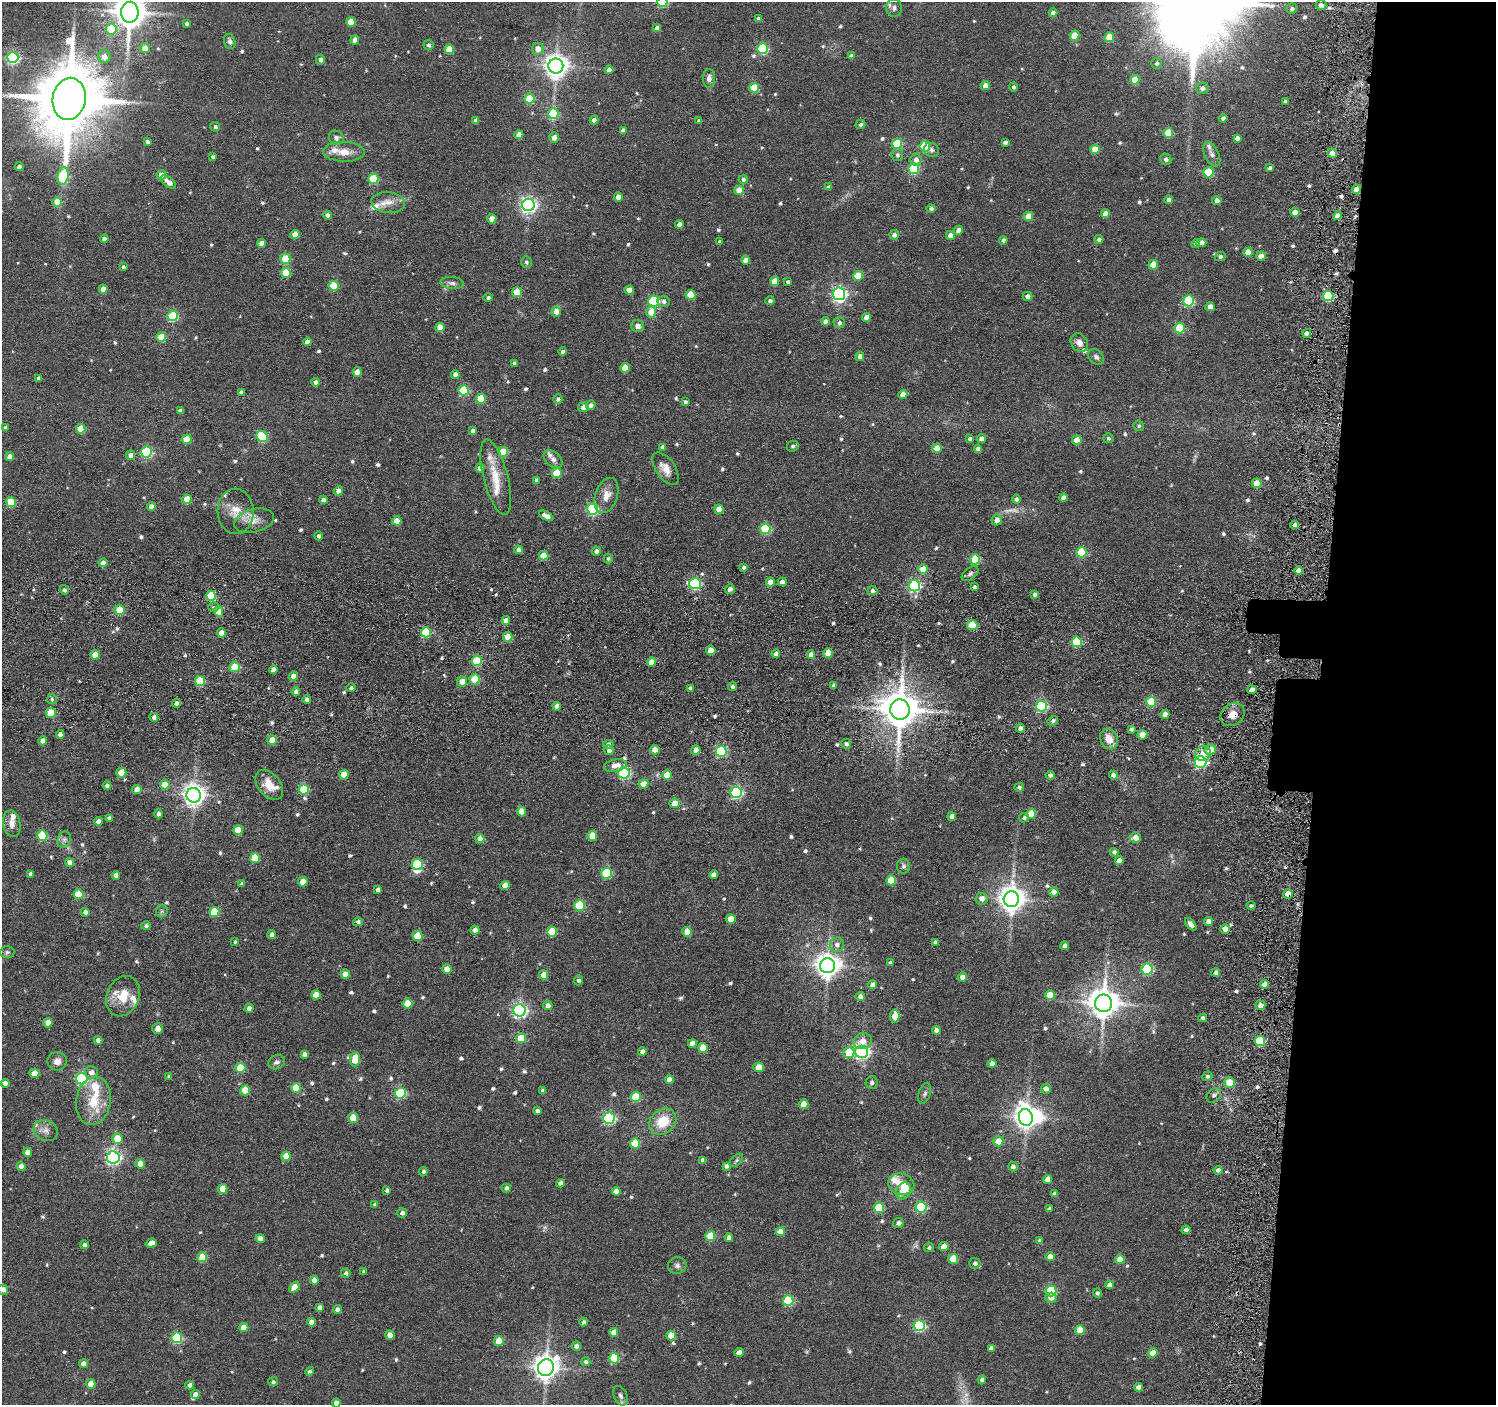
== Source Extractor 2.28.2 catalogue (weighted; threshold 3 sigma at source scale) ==
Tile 6 of 3 x 3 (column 3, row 2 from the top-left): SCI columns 3050-4543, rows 1568-2970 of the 4603 x 4632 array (HDU 1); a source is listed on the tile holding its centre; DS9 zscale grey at full resolution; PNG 1498 x 1407 px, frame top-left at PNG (2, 2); each listed source drawn as its Kron ellipse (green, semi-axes under 4 px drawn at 4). Shown black and unused: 12% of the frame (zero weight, under 3 of 6 exposures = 5% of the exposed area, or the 3 px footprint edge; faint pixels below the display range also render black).
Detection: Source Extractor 2.28.2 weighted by HDU 2 'WHT'; one run over the whole footprint, this tile lists its part. Background 0.0636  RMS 0.0085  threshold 0.0349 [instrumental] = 3 sigma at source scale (4.09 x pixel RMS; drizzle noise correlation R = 1.36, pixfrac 0.8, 0.05/0.05 arcsec/px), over >= 5 px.
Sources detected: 690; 2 too faint to see at this stretch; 2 inside a brighter object's white glare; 4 cosmic-ray / hot-pixel residue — neither listed nor drawn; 14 inside a brighter listed object's ellipse — not listed separately; of the other 668, all 500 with FLUX_AUTO >= 1.65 (the completeness limit of this list) listed and drawn (168 fainter detections not listed), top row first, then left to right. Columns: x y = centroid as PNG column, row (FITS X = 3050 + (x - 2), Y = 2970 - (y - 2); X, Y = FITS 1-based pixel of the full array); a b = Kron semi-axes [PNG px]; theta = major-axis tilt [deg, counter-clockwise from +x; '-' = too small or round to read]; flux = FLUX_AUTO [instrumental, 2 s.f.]
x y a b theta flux
662 2 5 5 - 46
1321 5 5 5 - 4.6
894 8 9 8 - 3.4
1292 9 6 5 - 2.1
130 12 10 8 88 1500
1053 13 4 4 - 4.2
758 19 4 4 - 3.1
351 22 5 4 - 17
186 23 3 3 - 1.8
657 28 4 4 - 4.9
111 29 5 5 - 28
1075 36 5 5 - 18
1109 37 5 5 - 18
355 40 4 4 - 6.9
230 42 7 5 -74 2.6
428 45 5 5 - 2.4
145 48 5 5 - 7.5
449 49 5 5 - 19
538 49 6 6 - 7.6
763 49 5 5 - 60
851 56 4 4 - 3.5
13 57 5 5 - 130
104 57 6 6 - 6.4
320 60 5 4 - 3.3
1157 63 5 5 - 2
556 66 7 7 - 690
609 70 4 4 - 4.4
709 78 9 6 89 4.1
1135 80 5 4 - 15
985 86 4 4 - 7.7
1013 87 4 4 - 1.7
754 88 5 5 - 23
1202 88 6 5 - 3.3
69 99 21 16 80 8500
530 99 5 5 - 31
1285 101 4 4 - 1.7
553 114 5 5 - 46
1223 118 4 4 - 2.7
476 120 4 4 - 4.3
594 120 4 4 - 4.4
699 121 4 4 - 1.7
861 124 5 4 - 2.1
215 127 5 4 - 1.9
623 130 4 4 - 3.1
1168 133 5 5 - 22
519 135 4 4 - 6.7
554 137 5 5 - 4.9
336 138 7 7 - 2.7
1237 138 4 4 - 3.8
147 142 4 3 - 2.5
1005 142 4 4 - 2.6
897 144 5 5 - 43
925 146 5 5 - 39
1095 149 5 5 - 14
931 150 8 6 -37 2.7
344 152 21 10 -2 11
1332 153 5 4 - 5.6
1212 154 13 7 -64 3.7
897 155 6 6 - 2.3
213 157 4 4 - 1.7
1166 159 6 5 - 2.6
916 160 6 5 - 4
19 167 4 4 - 3.5
1270 168 4 3 - 2
914 169 5 5 - 63
1208 172 5 5 - 33
161 175 5 4 - 7.3
63 176 9 5 81 59
373 179 5 5 - 44
743 179 4 4 - 2.3
169 182 9 4 -41 6.7
828 187 4 4 - 2.2
1356 189 5 4 - 7
739 190 5 4 - 14
618 197 4 4 - 5.9
1169 200 4 4 - 3.5
1217 200 4 4 - 4.8
57 202 5 4 - 15
388 202 17 10 -5 8.3
528 205 6 6 - 270
931 208 4 4 - 2.2
1295 212 4 4 - 8
1105 214 4 4 - 8
327 215 4 4 - 3.2
1028 216 5 4 - 15
1338 216 4 4 - 8
492 219 4 4 - 10
679 224 4 4 - 5
958 230 4 4 - 4.4
295 234 4 4 - 10
894 235 5 4 - 3.9
950 235 4 4 - 6
104 239 4 4 - 3
1099 239 4 4 - 2.4
1003 240 4 4 - 2.9
720 241 4 4 - 2.3
261 243 4 4 - 7
1196 243 4 4 - 2.5
1201 243 5 4 - 5.3
1248 252 5 4 - 12
1220 256 5 4 - 2.1
1261 256 5 4 - 8.4
285 259 5 5 - 27
746 260 4 4 - 7
526 262 6 5 - 1.8
1153 265 5 4 - 15
123 267 4 4 - 1.7
286 273 5 5 - 27
858 276 5 5 - 22
775 281 4 4 - 12
788 282 4 4 - 1.8
452 283 12 6 -5 2.9
333 286 5 5 - 32
103 289 4 4 - 8.8
629 290 4 4 - 8.3
517 292 5 5 - 23
839 294 6 6 - 210
690 295 5 5 - 27
1027 296 5 4 - 3.6
1328 296 5 5 - 50
488 298 4 4 - 2.1
654 301 5 5 - 79
664 301 6 5 - 2.8
770 301 4 4 - 2.2
1189 301 5 5 - 61
1210 307 4 4 - 6.6
556 312 5 5 - 6.2
651 312 5 5 - 13
173 316 5 5 - 57
866 317 4 4 - 4.6
825 321 4 4 - 2.8
839 323 6 5 - 2.5
638 326 6 6 - 3.8
440 327 4 4 - 12
1180 328 5 5 - 39
1307 333 4 4 - 5.1
161 337 5 5 - 24
307 342 4 4 - 5.1
1079 343 10 8 -58 4.9
563 351 4 4 - 2.9
860 356 4 4 - 4.7
1096 357 9 6 -43 2.7
514 363 4 3 - 2.1
625 368 5 4 - 11
357 372 4 4 - 8.7
455 374 4 4 - 3.7
38 378 4 3 - 2.7
316 382 4 4 - 4
464 390 5 5 - 48
241 392 4 3 - 2.4
903 394 4 4 - 6.6
481 399 5 5 - 24
558 399 5 4 - 2
685 402 4 3 - 1.9
591 405 5 4 - 3.1
583 407 5 5 - 4.1
180 411 4 4 - 3.2
1139 426 5 5 - 1.7
5 428 4 4 - 1.8
81 429 5 4 - 20
473 431 4 4 - 3.7
262 437 6 5 - 55
1108 438 5 5 - 1.9
187 439 5 5 - 22
970 439 4 4 - 2.1
982 439 4 4 - 6.5
1077 440 5 4 - 12
793 446 6 5 - 1.8
662 447 4 4 - 2.5
937 448 5 4 - 11
978 449 4 4 - 3.7
146 452 5 5 - 81
503 452 5 5 - 24
131 455 5 4 - 6.3
10 457 4 4 - 5.3
553 459 11 7 -39 3.8
480 468 4 4 - 4.2
666 469 19 9 -56 8.1
557 473 5 5 - 27
496 477 39 12 -75 19
536 480 4 4 - 2.9
1257 483 5 4 - 16
338 491 4 4 - 6.3
606 495 18 11 71 8.7
1063 498 4 4 - 4.8
187 499 5 4 - 20
1016 499 4 4 - 2
323 500 4 4 - 3.7
11 502 5 4 - 28
151 506 4 4 - 5.5
593 509 5 5 - 86
719 509 4 4 - 12
236 511 22 18 -87 16
546 516 8 4 -28 6
997 520 5 5 - 4.5
254 521 20 11 14 10
397 521 4 4 - 12
1295 525 4 4 - 5.6
765 529 5 5 - 46
319 536 4 4 - 2.5
518 550 4 4 - 4
596 551 4 4 - 3.3
1081 552 5 5 - 45
544 556 5 4 - 18
608 559 5 4 - 1.7
975 559 5 5 - 36
103 563 4 4 - 6.8
743 567 4 4 - 1.8
923 569 4 4 - 14
1299 571 4 4 - 9.7
970 574 9 6 38 2.3
770 582 4 4 - 9.6
782 582 4 4 - 4.6
695 584 6 5 - 87
914 586 6 5 - 120
974 587 4 4 - 1.8
730 589 5 4 - 3.9
64 590 5 4 - 2.5
873 591 5 4 - 2.3
1035 594 4 4 - 2.4
211 596 5 5 - 41
214 607 5 5 - 1.7
120 610 5 5 - 24
219 612 5 4 - 12
506 621 4 4 - 6.6
972 625 5 5 - 24
426 632 5 5 - 39
222 633 4 4 - 10
508 637 4 4 - 16
1077 642 5 5 - 46
711 650 5 4 - 15
828 653 5 5 - 15
776 654 4 4 - 4.3
95 655 4 4 - 14
811 655 4 4 - 5.9
477 661 5 5 - 48
652 662 4 4 - 9.9
235 667 5 5 - 31
273 670 4 4 - 4.8
293 676 4 4 - 9.3
475 679 5 5 - 33
200 681 5 5 - 44
462 682 5 5 - 8.5
834 685 4 4 - 3.2
732 687 4 4 - 2
351 688 4 4 - 2.1
690 688 4 4 - 2.5
1252 690 4 3 - 3.7
296 692 4 4 - 5.5
52 699 5 5 - 1.7
307 699 4 4 - 3.6
1151 702 5 5 - 36
177 703 4 4 - 4
557 706 4 4 - 5.4
1041 706 5 5 - 93
900 710 10 9 - 2300
51 713 5 5 - 28
1165 714 4 4 - 5.8
1232 715 13 10 37 8.5
154 717 4 4 - 3.8
1053 721 5 4 - 2.5
1020 728 4 4 - 4.4
1131 729 4 3 - 1.9
60 735 4 4 - 4.6
1142 735 5 4 - 16
1109 739 10 8 -63 9.9
272 740 5 4 - 14
43 741 4 4 - 4.6
846 744 5 4 - 2.9
608 745 5 4 - 2.9
609 750 5 5 - 3.2
655 750 5 4 - 7.3
696 750 5 4 - 5.6
1210 750 6 5 - 11
721 751 5 5 - 79
1203 753 8 7 - 7.9
1200 762 6 5 - 130
615 765 11 6 11 7.9
121 773 5 5 - 16
624 773 6 5 - 97
344 775 5 4 - 14
667 775 5 5 - 16
1050 775 4 4 - 2.8
1113 775 4 4 - 4.6
643 784 5 4 - 11
165 785 5 5 - 12
269 785 17 11 -49 12
107 786 4 4 - 3.2
1019 787 4 4 - 2
137 789 5 4 - 7.4
304 789 5 5 - 44
736 792 5 5 - 110
194 795 7 7 - 580
674 803 5 5 - 9.4
521 812 5 4 - 12
158 814 4 4 - 3.7
1031 814 5 5 - 17
952 817 4 4 - 6
109 818 4 4 - 2.7
1024 818 5 4 - 1.8
98 821 4 4 - 5.4
12 824 13 8 -80 5.3
238 830 5 5 - 21
42 836 5 5 - 51
592 836 5 5 - 17
1135 838 5 5 - 5.9
480 839 4 4 - 5
64 840 8 6 76 2.8
1114 852 4 4 - 2.3
255 858 5 5 - 25
1119 861 4 4 - 5
70 863 4 4 - 8.1
417 865 5 5 - 53
903 866 7 6 - 2
606 873 5 5 - 58
30 874 4 4 - 2.8
116 875 4 4 - 5.7
714 875 4 4 - 5.1
891 880 5 5 - 23
303 882 5 4 - 11
242 884 4 4 - 2.4
505 886 4 4 - 9
378 890 4 4 - 3.4
1054 892 4 4 - 4.6
79 894 5 5 - 29
1288 894 5 4 - 10
982 899 6 6 - 5.4
1011 899 8 8 - 920
579 906 5 5 - 50
1251 906 4 4 - 1.7
162 911 6 6 - 1.7
85 912 4 4 - 3.5
214 912 5 5 - 32
731 919 5 5 - 14
358 922 5 4 - 2.3
1209 922 4 4 - 6.3
1191 924 7 4 -48 3.3
146 926 5 4 - 2.3
1225 929 5 4 - 8
475 930 4 4 - 6.8
552 932 5 5 - 25
687 932 5 4 - 13
272 935 4 4 - 3.6
418 936 5 5 - 23
235 942 3 3 - 1.7
935 942 4 4 - 2.8
837 945 7 7 - 4
1065 946 4 4 - 4
7 952 7 6 - 1.8
890 963 4 3 - 1.9
827 966 7 7 - 750
447 969 5 4 - 11
1147 969 5 5 - 78
1216 973 4 4 - 3.3
345 974 4 4 - 8
544 975 5 4 - 12
963 977 4 4 - 6.5
578 980 5 4 - 2.1
1265 984 4 4 - 6.1
873 985 4 4 - 4.9
316 995 4 4 - 13
1050 995 5 4 - 15
123 996 21 16 65 17
860 996 4 4 - 4.3
1103 1003 8 8 - 1300
407 1004 5 5 - 18
548 1005 5 4 - 4.2
1260 1005 5 4 - 5.8
249 1008 4 4 - 4.5
519 1010 6 6 - 190
895 1016 6 4 84 17
1203 1018 4 4 - 2.4
48 1023 5 4 - 10
158 1028 5 5 - 5.2
936 1030 4 4 - 5
521 1038 5 5 - 26
98 1040 4 4 - 4.1
863 1041 9 8 - 7.6
1260 1041 5 5 - 42
692 1043 4 4 - 8
703 1048 5 5 - 17
642 1052 4 4 - 5.2
862 1052 6 6 - 230
849 1053 5 5 - 24
304 1054 4 4 - 3.3
355 1059 7 5 84 18
57 1061 9 9 - 4.6
277 1062 9 7 23 2.6
992 1064 4 4 - 5.8
758 1067 5 4 - 13
240 1068 5 5 - 27
91 1072 6 6 - 4.5
34 1073 5 4 - 15
169 1076 4 4 - 1.7
1207 1076 5 4 - 2.1
82 1079 5 5 - 98
669 1079 4 4 - 7.1
5 1083 4 4 - 6
872 1083 6 6 - 2.1
1229 1083 5 5 - 14
296 1088 5 5 - 24
1046 1089 5 5 - 5
245 1090 5 5 - 19
543 1091 4 4 - 3
400 1093 5 5 - 74
925 1093 11 6 71 2.5
1214 1095 8 6 45 2.3
636 1097 5 5 - 30
93 1101 24 17 80 23
804 1104 5 4 - 12
537 1111 4 4 - 2.8
1026 1117 8 7 - 710
353 1118 5 5 - 18
609 1118 6 5 - 110
663 1122 15 12 40 21
46 1130 12 10 -26 5.3
117 1139 5 5 - 13
998 1141 5 5 - 12
635 1143 5 5 - 25
28 1152 4 4 - 7
286 1156 5 4 - 13
113 1157 6 6 - 230
703 1160 4 4 - 4.7
736 1160 8 5 44 1.7
140 1164 5 4 - 12
21 1166 4 4 - 4.6
726 1166 4 4 - 2.5
1013 1166 5 4 - 2.9
1218 1170 4 4 - 3.7
423 1172 5 4 - 2.5
1048 1179 4 4 - 8.3
560 1183 4 4 - 3.5
901 1184 13 10 -14 8.2
506 1188 4 4 - 3.9
223 1189 5 4 - 15
387 1190 4 4 - 2
616 1191 4 4 - 5
904 1191 9 6 60 14
1054 1194 4 4 - 2.8
375 1205 4 3 - 1.8
921 1207 5 5 - 78
879 1208 5 5 - 45
1049 1209 4 4 - 2.3
402 1213 5 4 - 2.8
898 1223 5 5 - 3.1
1186 1230 4 4 - 3.3
780 1232 4 4 - 10
710 1236 5 5 - 22
729 1237 4 4 - 4.5
260 1239 4 4 - 6.7
1040 1240 4 4 - 1.8
151 1243 6 4 17 4.9
84 1245 4 4 - 3.6
944 1247 5 4 - 9.9
929 1248 5 4 - 1.8
202 1257 5 5 - 24
1050 1257 4 4 - 7.5
953 1259 5 5 - 21
1120 1259 5 4 - 10
975 1263 5 5 - 3
677 1265 9 8 - 3.1
364 1271 4 4 - 1.7
346 1273 4 4 - 2.6
314 1280 4 4 - 6.9
1109 1285 4 4 - 5.3
294 1287 6 4 50 13
3 1290 5 4 - 5.1
1051 1291 5 5 - 55
1097 1293 4 4 - 1.9
1051 1298 6 5 - 5.6
788 1301 5 5 - 58
319 1307 4 4 - 3.3
337 1309 4 4 - 3.1
311 1322 4 4 - 6
584 1322 4 4 - 2.3
919 1326 5 5 - 92
244 1327 4 4 - 11
1080 1330 5 5 - 19
614 1332 4 4 - 7.9
390 1335 4 4 - 8.8
671 1335 5 4 - 15
177 1338 5 5 - 64
499 1341 5 5 - 19
576 1346 5 4 - 3.5
991 1348 4 4 - 3.8
739 1352 4 4 - 5.8
1153 1353 5 4 - 11
614 1358 5 5 - 41
586 1362 5 4 - 2.3
84 1364 4 4 - 7.3
546 1368 8 7 - 790
309 1371 4 4 - 1.7
982 1380 4 4 - 3.5
273 1382 5 4 - 1.7
91 1384 5 4 - 9.7
190 1385 4 4 - 3.6
1139 1387 4 4 - 5.6
195 1394 4 4 - 6.5
620 1396 10 6 -66 3
336 1403 4 4 - 5.9
Overlapping masked pixels (flux is a lower limit): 7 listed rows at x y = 1356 189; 1338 216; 1295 525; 900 710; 1232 715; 721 751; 1288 894
Isophote crosses this tile's border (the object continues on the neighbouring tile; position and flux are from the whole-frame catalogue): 4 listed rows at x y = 662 2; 130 12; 3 1290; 336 1403